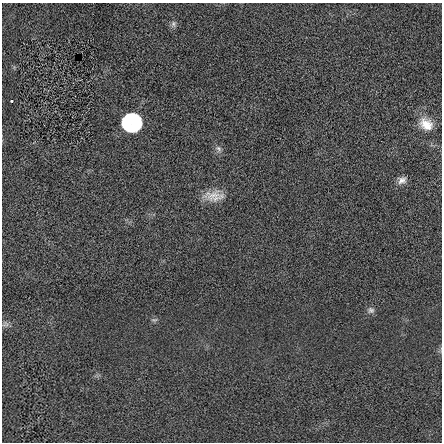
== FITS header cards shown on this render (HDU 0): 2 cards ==
NAXIS1  =                  440 / length of data axis 1
NAXIS2  =                  440 / length of data axis 2

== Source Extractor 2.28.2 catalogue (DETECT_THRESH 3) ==
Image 440 x 440 px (HDU 0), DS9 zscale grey, 1 PNG px = 1 image px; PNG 444 x 444 px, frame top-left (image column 1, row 440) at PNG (2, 3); no overlay
Background 0.00172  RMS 1.2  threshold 3.58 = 3 sigma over >= 5 px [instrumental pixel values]
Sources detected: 10; all 10 listed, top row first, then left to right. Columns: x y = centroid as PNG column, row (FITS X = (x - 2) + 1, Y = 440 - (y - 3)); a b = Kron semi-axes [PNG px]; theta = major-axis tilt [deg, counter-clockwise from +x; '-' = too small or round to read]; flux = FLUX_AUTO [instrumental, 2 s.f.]
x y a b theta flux
173 24 9 7 83 260
12 101 3 3 - 120
132 123 19 17 -4 5600
426 124 19 14 -36 1300
218 148 9 7 -45 270
402 180 11 9 18 460
214 196 27 13 -2 1200
371 310 9 9 - 290
154 320 9 5 6 170
5 324 9 7 17 210